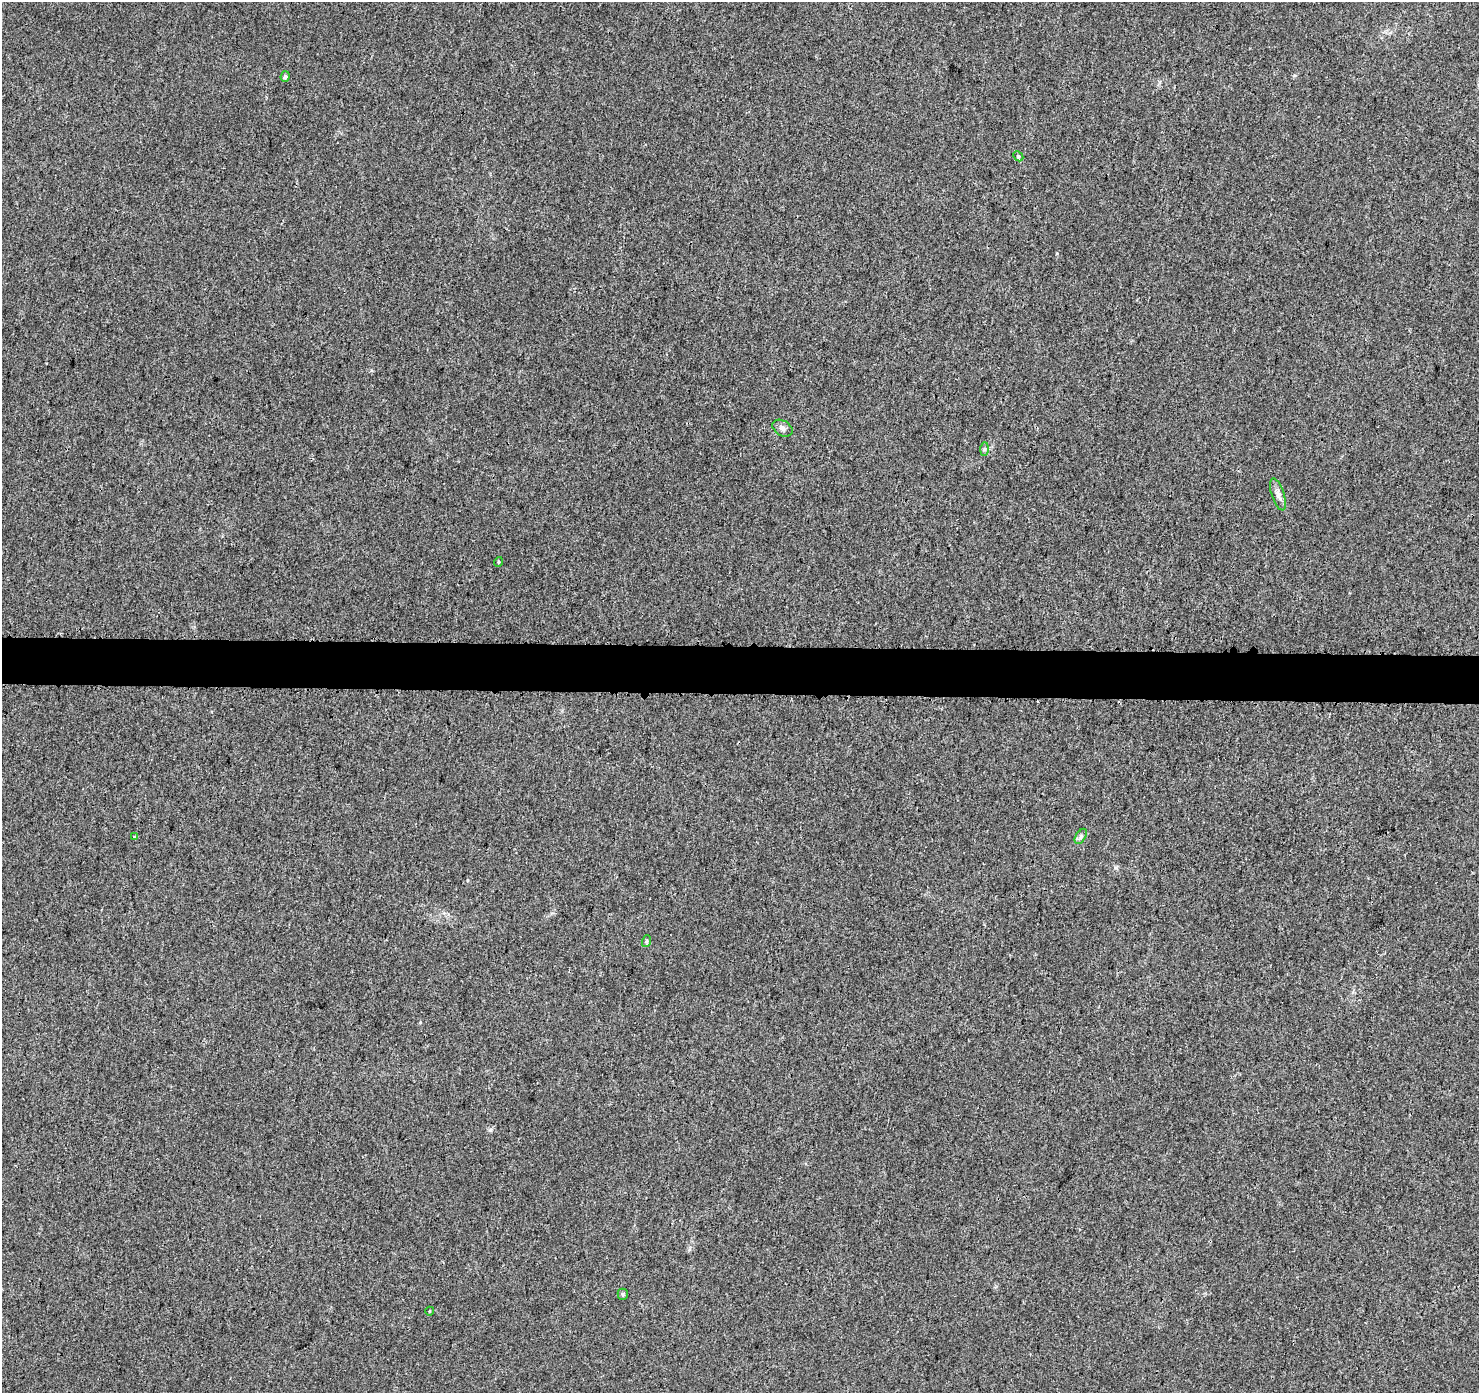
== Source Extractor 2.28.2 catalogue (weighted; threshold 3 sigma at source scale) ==
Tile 5 of 3 x 3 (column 2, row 2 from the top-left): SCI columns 1494-2970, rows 1633-3023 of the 4472 x 4707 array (HDU 1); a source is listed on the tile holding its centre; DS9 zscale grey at full resolution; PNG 1481 x 1395 px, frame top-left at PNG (2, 2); each listed source drawn as its Kron ellipse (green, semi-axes under 4 px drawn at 4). Shown black and unused: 3% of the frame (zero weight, under 3 of 4 exposures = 2% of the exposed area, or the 3 px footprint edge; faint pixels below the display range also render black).
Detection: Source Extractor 2.28.2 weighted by HDU 2 'WHT'; one run over the whole footprint, this tile lists its part. Background 0.00584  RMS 0.0034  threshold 0.0152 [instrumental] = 3 sigma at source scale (4.5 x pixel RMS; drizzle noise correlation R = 1.50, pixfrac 1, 0.0396/0.0396 arcsec/px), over >= 5 px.
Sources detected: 11; all 11 listed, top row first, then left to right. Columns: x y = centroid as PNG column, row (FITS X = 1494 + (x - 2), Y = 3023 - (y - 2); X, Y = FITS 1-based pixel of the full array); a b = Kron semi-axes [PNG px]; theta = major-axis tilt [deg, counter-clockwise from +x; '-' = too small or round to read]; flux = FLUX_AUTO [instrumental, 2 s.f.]
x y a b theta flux
285 77 5 4 - 0.71
1018 156 6 4 -45 0.48
782 428 11 7 -30 1.3
984 449 7 4 89 0.61
1278 494 17 6 -72 1.8
498 562 5 3 - 0.29
134 836 3 2 - 0.55
1081 836 8 5 58 0.86
647 941 6 4 71 0.49
623 1294 5 5 - 0.52
430 1311 4 3 - 0.24
Unlisted compact peaks at least as high as the median listed source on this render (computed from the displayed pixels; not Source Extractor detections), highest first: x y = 490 1130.